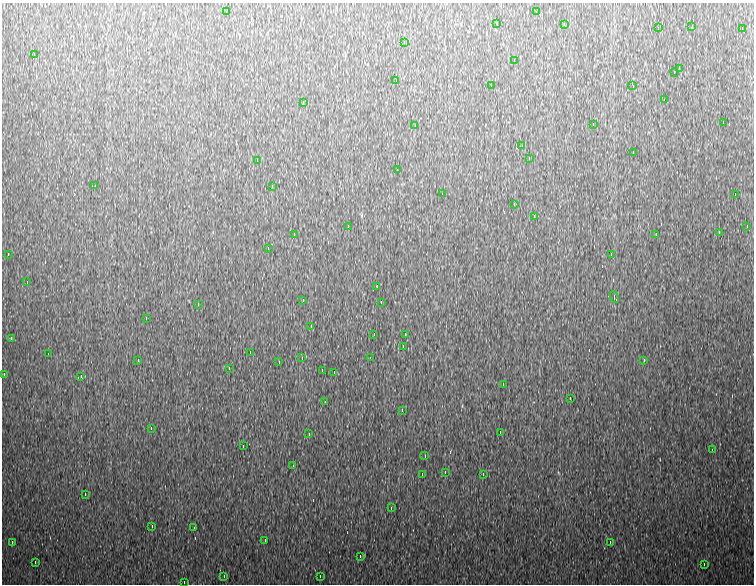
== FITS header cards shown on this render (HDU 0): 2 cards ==
NAXIS1  =                  752
NAXIS2  =                  582

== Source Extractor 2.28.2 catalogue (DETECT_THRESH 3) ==
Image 752 x 582 px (HDU 0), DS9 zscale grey, 1 PNG px = 1 image px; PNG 756 x 586 px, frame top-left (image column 1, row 582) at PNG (2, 3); each listed source drawn as its Kron ellipse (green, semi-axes under 4 px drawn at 4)
Background 1020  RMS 21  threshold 63.7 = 3 sigma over >= 5 px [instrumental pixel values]
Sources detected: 90; all 90 listed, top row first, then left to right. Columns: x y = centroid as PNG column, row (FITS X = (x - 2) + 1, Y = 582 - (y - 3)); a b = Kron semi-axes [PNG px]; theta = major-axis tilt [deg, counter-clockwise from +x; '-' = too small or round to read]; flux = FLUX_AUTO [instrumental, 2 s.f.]
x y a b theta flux
226 12 4 2 - 7900
536 12 4 2 - 9100
497 24 3 2 - 2300
564 24 4 2 - 9100
692 26 3 2 - 1900
658 28 3 2 - 2300
742 28 4 2 - 10000
404 42 4 2 - 10000
34 54 4 2 - 5200
514 60 4 2 - 27000
679 68 4 2 - 6100
674 72 3 2 - 110000
396 80 4 2 - 11000
491 86 4 2 - 9900
633 86 3 2 - 8900
664 100 3 2 - 23000
303 102 4 2 - 6500
723 122 3 2 - 9700
593 124 3 2 - 23000
415 126 3 2 - 2900
522 146 3 2 - 12000
633 152 2 2 - 980
529 158 4 2 - 9100
257 160 4 2 - 7700
397 170 3 2 - 5300
95 186 3 2 - 1800
272 186 4 2 - 8600
442 194 3 2 - 2000
735 194 3 2 - 47000
514 204 3 2 - 1600
534 216 4 2 - 17000
348 226 4 2 - 7200
747 226 3 2 - 3100
719 232 4 2 - 14000
294 234 3 2 - 1400
656 234 3 2 - 4700
268 248 3 2 - 9800
8 254 3 2 - 4800
611 254 4 2 - 9900
27 282 3 2 - 7700
377 287 3 2 - 980
614 297 6 3 -66 5100
303 300 2 2 - 750
381 302 3 2 - 9800
198 304 4 2 - 12000
146 318 2 2 - 860
311 326 4 2 - 8700
374 334 3 2 - 980
405 334 4 2 - 9400
11 338 4 2 - 35000
403 346 4 2 - 9000
250 352 4 2 - 9800
48 354 3 2 - 5400
302 358 3 2 - 1300
370 358 3 2 - 15000
138 360 4 2 - 8900
644 360 4 2 - 11000
279 362 3 2 - 3500
229 368 4 2 - 10000
322 370 3 2 - 10000
334 372 3 2 - 1400
4 374 4 2 - 10000
81 376 4 2 - 6500
503 384 4 2 - 11000
570 398 3 2 - 11000
325 402 3 2 - 10000
402 410 4 2 - 10000
151 428 3 2 - 12000
500 432 3 2 - 3100
309 434 2 2 - 930
243 446 3 2 - 8600
712 450 4 2 - 11000
425 456 4 2 - 11000
293 466 4 2 - 9100
445 472 4 2 - 10000
422 474 3 2 - 6600
483 474 4 2 - 79000
85 494 4 2 - 5300
391 508 4 2 - 10000
152 526 4 2 - 9800
194 528 3 2 - 3900
265 540 3 2 - 2000
12 542 4 2 - 20000
610 542 3 2 - 10000
360 556 3 2 - 8900
35 562 4 2 - 9500
704 564 3 2 - 1300
224 576 4 2 - 11000
320 576 3 2 - 4900
184 582 3 2 - 3200
At the frame edge (FLAGS 8, measured only in part): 1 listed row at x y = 184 582